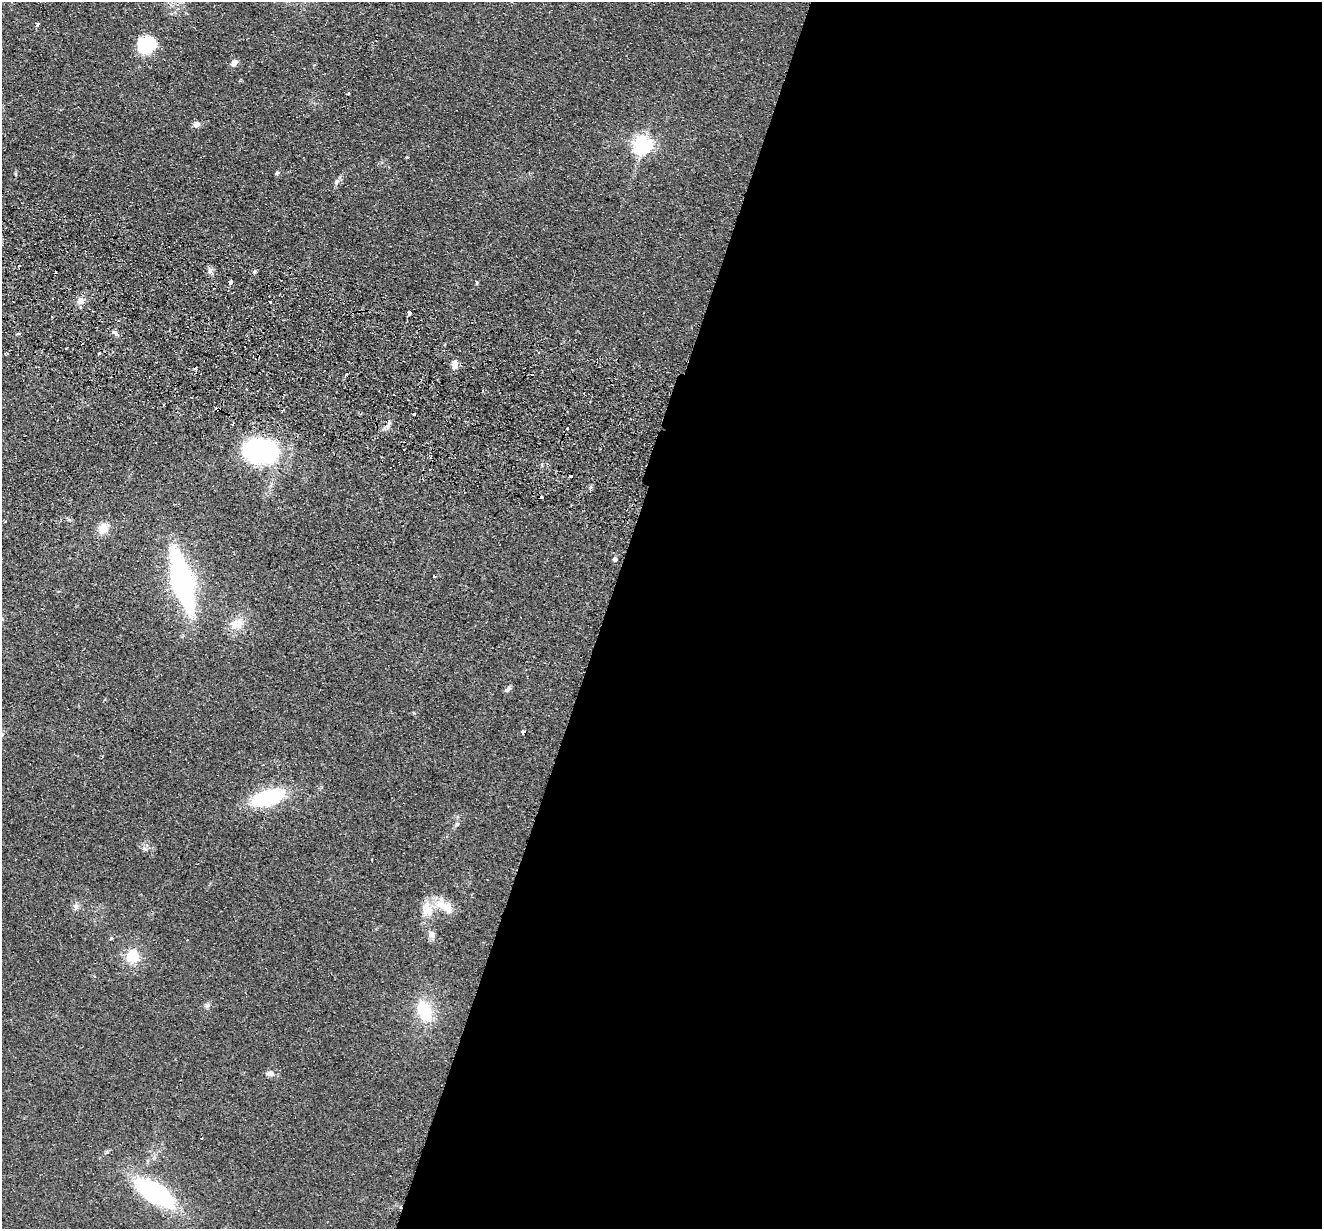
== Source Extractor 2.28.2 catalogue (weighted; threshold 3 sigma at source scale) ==
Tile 12 of 4 x 4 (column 4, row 3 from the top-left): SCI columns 3982-5301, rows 1415-2641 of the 5321 x 5409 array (HDU 1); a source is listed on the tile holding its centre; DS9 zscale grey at full resolution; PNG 1324 x 1231 px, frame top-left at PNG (2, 2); no overlay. Shown black and unused: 54% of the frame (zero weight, under 2 of 3 exposures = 3% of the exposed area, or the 3 px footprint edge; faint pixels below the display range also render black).
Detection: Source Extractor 2.28.2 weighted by HDU 2 'WHT'; one run over the whole footprint, this tile lists its part. Background 0.0578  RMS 0.0092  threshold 0.0416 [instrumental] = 3 sigma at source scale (4.5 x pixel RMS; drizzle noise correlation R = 1.50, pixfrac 1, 0.05/0.05 arcsec/px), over >= 5 px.
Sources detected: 53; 6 cosmic-ray / hot-pixel residue — not listed; the other 47 listed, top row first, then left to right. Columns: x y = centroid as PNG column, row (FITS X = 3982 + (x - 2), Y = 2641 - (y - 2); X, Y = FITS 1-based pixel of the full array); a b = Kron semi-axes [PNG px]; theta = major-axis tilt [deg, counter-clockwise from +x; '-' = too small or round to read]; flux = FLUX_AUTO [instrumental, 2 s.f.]
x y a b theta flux
38 24 3 3 - 8.9
147 45 14 12 33 72
234 62 7 6 - 5.6
349 93 3 3 - 1.7
196 124 8 6 25 5.4
643 145 7 6 - 460
278 173 7 4 19 1.5
336 182 9 6 60 3.4
210 270 7 4 73 2.4
231 283 5 3 - 7.6
477 283 6 4 -84 1.1
80 300 10 6 52 4.3
271 302 3 3 - 1.8
409 312 3 3 - 13
115 333 11 4 -29 2.8
99 353 3 2 - 0.95
539 353 3 2 - 1.2
455 365 11 7 80 6.7
532 374 3 2 - 1.8
393 395 3 2 - 1.1
217 409 4 3 - 2.2
414 414 3 3 - 4
387 426 10 5 55 3.8
567 428 3 3 - 4.3
260 451 28 20 -5 160
570 476 4 3 - 2
103 529 13 11 56 12
615 559 5 4 - 3.1
434 576 4 2 - 1.1
182 582 41 13 -75 300
237 624 22 15 14 14
507 690 10 5 30 2.8
523 732 3 3 - 18
268 798 31 13 18 95
457 824 7 4 44 1.9
145 849 9 5 -26 2.7
445 906 30 13 -33 20
76 907 10 7 88 3.8
427 911 20 14 40 16
431 934 10 9 - 5.1
111 938 4 4 - 0.97
132 956 18 16 83 22
207 1006 7 6 - 2.4
425 1011 27 17 -68 37
270 1074 11 7 5 4.3
202 1138 3 2 - 0.89
155 1193 28 12 -32 200
Overlapping masked pixels (flux is a lower limit): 1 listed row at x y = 217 409